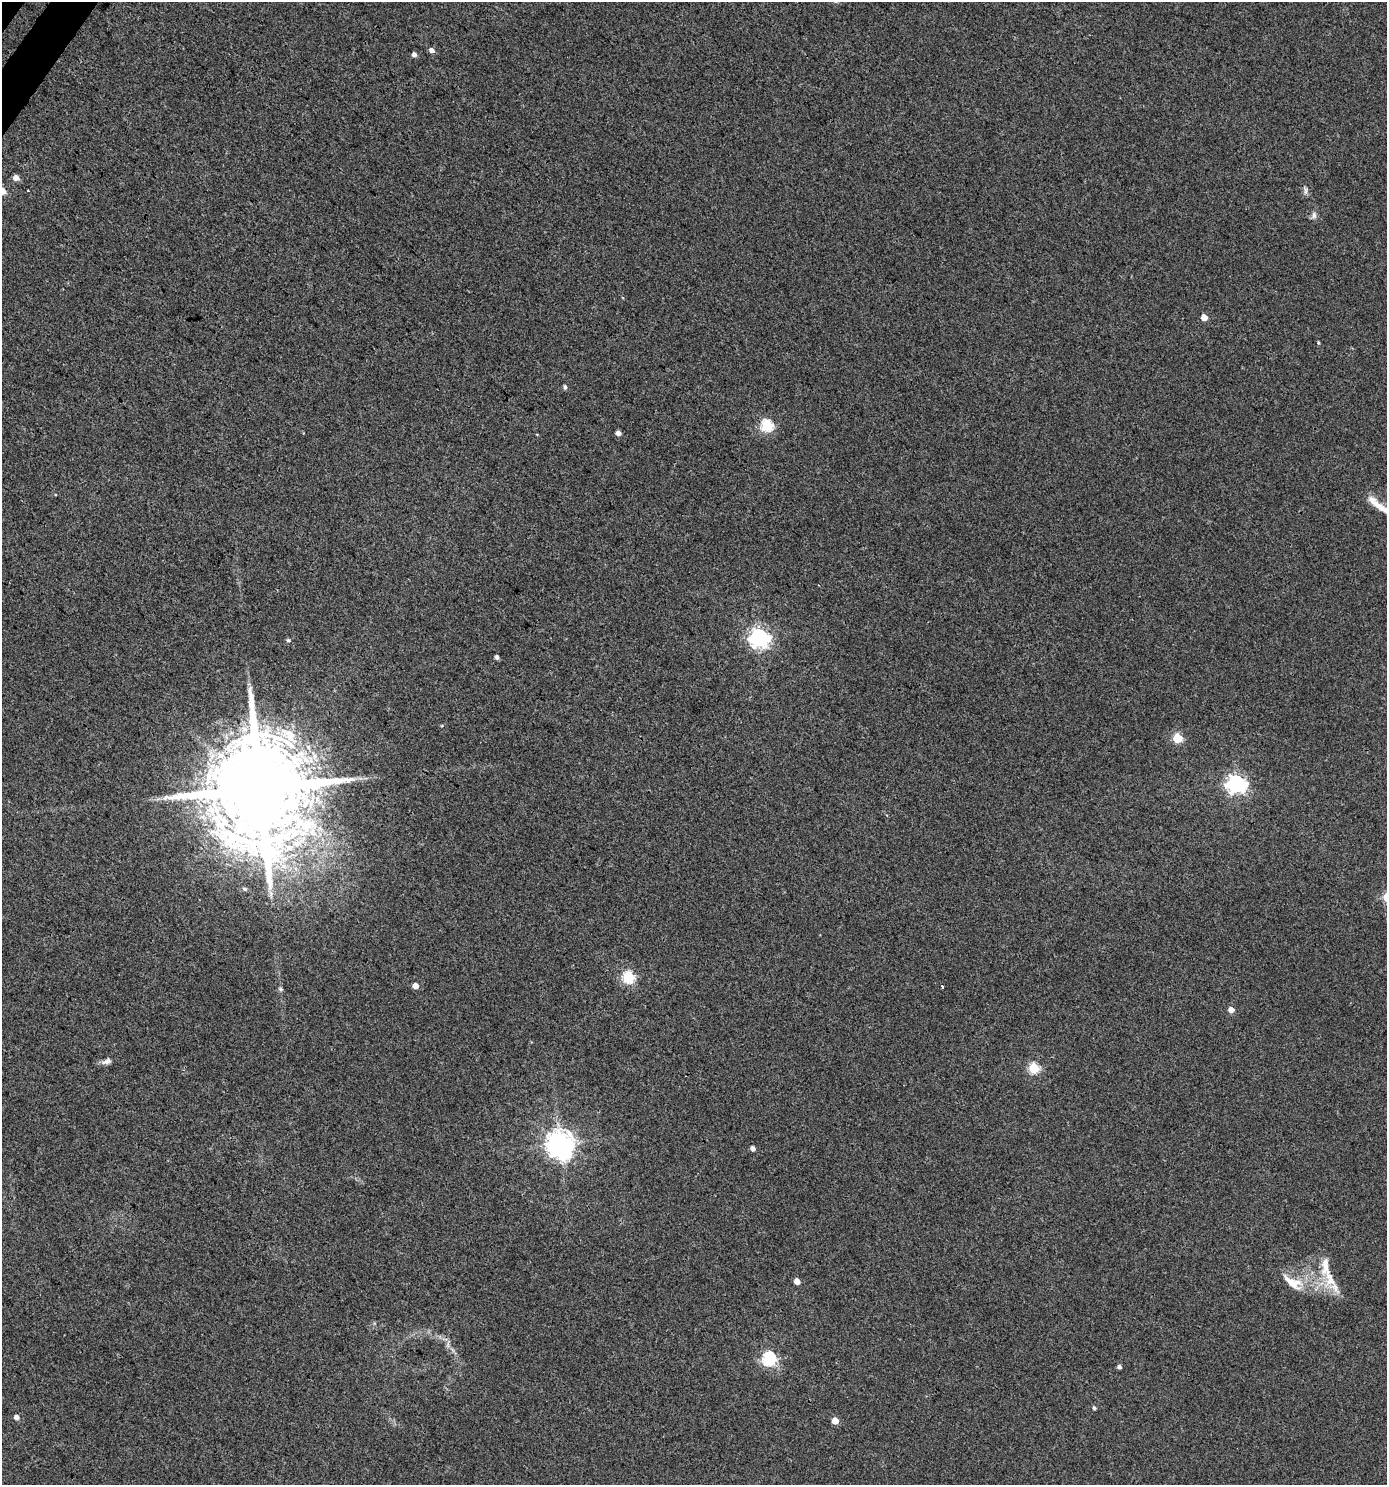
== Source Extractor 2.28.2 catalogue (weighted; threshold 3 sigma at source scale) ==
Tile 11 of 4 x 4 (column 3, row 3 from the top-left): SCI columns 2996-4380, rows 1527-3009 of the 6058 x 6012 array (HDU 1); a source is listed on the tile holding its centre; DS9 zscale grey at full resolution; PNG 1389 x 1487 px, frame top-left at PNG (2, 2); no overlay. Shown black and unused: <1% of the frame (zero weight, under 3 of 4 exposures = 5% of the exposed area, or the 3 px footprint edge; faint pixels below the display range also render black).
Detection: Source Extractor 2.28.2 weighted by HDU 2 'WHT'; one run over the whole footprint, this tile lists its part. Background 0.00357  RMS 0.004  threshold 0.0181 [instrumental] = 3 sigma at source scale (4.5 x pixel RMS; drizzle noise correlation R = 1.50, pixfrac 1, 0.0396/0.0396 arcsec/px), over >= 5 px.
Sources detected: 39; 1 inside a brighter listed object's ellipse — not listed separately; the other 38 listed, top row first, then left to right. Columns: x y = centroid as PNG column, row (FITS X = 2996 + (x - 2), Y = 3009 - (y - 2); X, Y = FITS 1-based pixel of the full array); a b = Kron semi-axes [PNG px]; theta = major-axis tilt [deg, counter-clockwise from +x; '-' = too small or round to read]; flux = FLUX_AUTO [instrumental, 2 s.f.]
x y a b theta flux
432 50 6 5 - 1.7
414 54 5 5 - 1.5
16 178 5 5 - 2.9
2 191 5 5 - 8.4
1305 191 12 4 -81 1.1
1314 215 10 7 77 1.5
1204 317 5 5 - 4.3
1318 343 4 3 - 0.49
565 387 5 4 - 0.96
767 425 6 6 - 43
618 433 5 4 - 2.3
1377 505 47 9 -37 8.4
759 638 7 7 - 180
288 640 5 5 - 0.82
497 657 4 4 - 1.1
1177 738 5 5 - 20
1236 784 7 7 - 170
260 789 28 24 -67 9700
245 889 5 4 - 0.78
271 893 9 4 -81 1.1
628 977 6 6 - 40
415 986 5 5 - 3
942 986 3 3 - 1.1
280 989 7 5 -22 0.7
1231 1010 5 5 - 2.7
107 1061 12 7 16 2
1034 1068 5 5 - 30
560 1144 9 9 - 460
753 1149 5 4 - 1.8
1330 1279 29 16 -80 11
797 1281 5 4 - 3.8
1293 1283 31 14 -29 9.4
448 1345 9 4 82 1.1
769 1359 6 6 - 63
1119 1367 4 4 - 1.2
1094 1408 5 4 - 0.78
17 1417 5 5 - 2
835 1421 5 5 - 5.4
Overlapping masked pixels (flux is a lower limit): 1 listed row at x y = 260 789
Isophote crosses this tile's border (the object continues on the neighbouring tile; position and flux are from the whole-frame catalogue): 2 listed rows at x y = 2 191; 1377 505